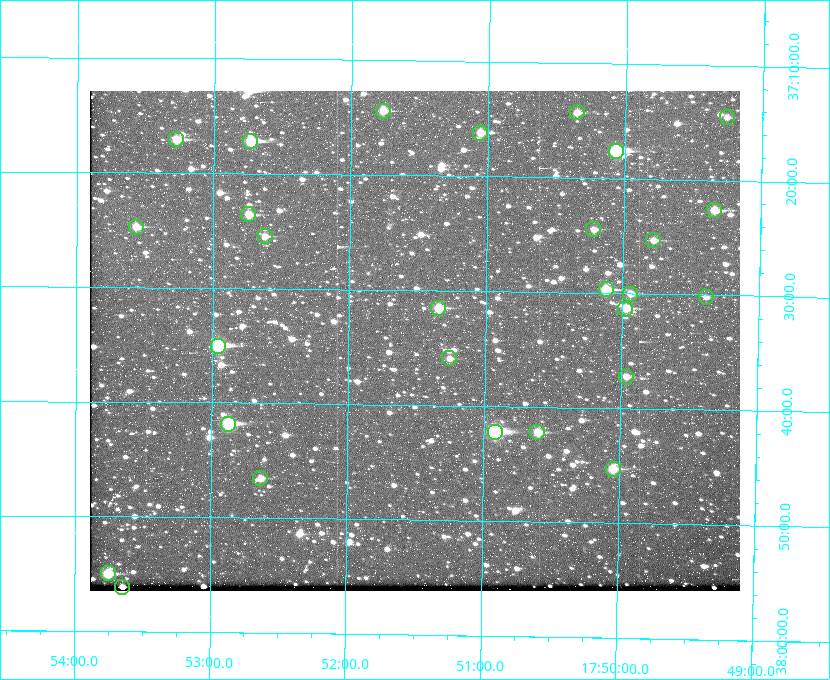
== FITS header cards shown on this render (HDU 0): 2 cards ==
NAXIS1  =                  650 / Width of table row in bytes
NAXIS2  =                  500 / Number of rows in table

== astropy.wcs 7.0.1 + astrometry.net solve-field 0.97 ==
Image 650 x 500 px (HDU 0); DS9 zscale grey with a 90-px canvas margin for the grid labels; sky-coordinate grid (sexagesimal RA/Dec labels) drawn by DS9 from the SOLVED WCS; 28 Tycho-2 reference stars matched to detected sources circled (green)
Header WCS: none
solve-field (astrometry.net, Tycho-2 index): SOLVED blind (the file carries no WCS)
Solved WCS: RA---TAN-SIP/DEC--TAN-SIP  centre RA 17:51:31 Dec +37:34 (267.88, +37.57 deg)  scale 5.23 arcsec/px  FOV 56.7' x 43.6'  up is +179 deg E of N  parity flipped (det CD > 0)
(file carries no celestial WCS; the grid is the blind solution)
Tycho-2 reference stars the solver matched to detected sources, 28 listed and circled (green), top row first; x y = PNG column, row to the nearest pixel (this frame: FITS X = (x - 90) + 1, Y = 500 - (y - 91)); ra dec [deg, ICRS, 3 dp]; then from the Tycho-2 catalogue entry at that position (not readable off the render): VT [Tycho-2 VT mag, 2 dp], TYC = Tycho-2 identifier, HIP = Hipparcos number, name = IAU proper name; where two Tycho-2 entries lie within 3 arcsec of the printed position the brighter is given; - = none
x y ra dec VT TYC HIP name
383 111 267.943 +37.240 10.39 2620-505-1 - -
577 112 267.589 +37.238 11.09 2619-212-1 - -
727 117 267.316 +37.242 12.03 2619-611-1 - -
480 133 267.764 +37.270 10.17 2620-784-1 - -
176 139 268.319 +37.285 9.88 2620-536-1 - -
250 141 268.183 +37.286 8.98 2620-786-1 87506 -
616 151 267.517 +37.293 8.96 2619-379-1 - -
714 210 267.335 +37.377 10.60 2619-634-1 - -
248 214 268.186 +37.393 10.44 2620-175-1 - -
136 227 268.392 +37.412 10.60 2620-800-1 - -
593 229 267.555 +37.408 11.50 2619-358-1 - -
265 236 268.156 +37.424 11.25 2620-712-1 - -
653 240 267.445 +37.422 11.17 2619-451-1 - -
606 289 267.531 +37.495 10.07 2619-274-1 - -
630 294 267.485 +37.500 11.33 2619-40-1 - -
706 297 267.347 +37.503 12.15 3088-638-1 - -
438 308 267.836 +37.525 9.96 3089-889-1 - -
625 309 267.494 +37.522 10.35 3088-270-1 - -
218 346 268.239 +37.584 8.64 3089-755-1 - -
449 358 267.815 +37.598 11.54 3089-1081-1 - -
626 377 267.491 +37.621 11.40 3088-1284-1 - -
228 424 268.219 +37.697 8.93 3089-671-1 - -
495 432 267.730 +37.705 8.13 3089-1203-1 87349 -
537 432 267.652 +37.703 11.04 3089-693-1 - -
613 469 267.512 +37.755 10.10 3089-2332-1 - -
260 478 268.159 +37.775 11.22 3089-2245-1 - -
108 573 268.439 +37.916 9.61 3089-2268-1 - -
122 587 268.412 +37.936 10.36 3089-2031-1 - -